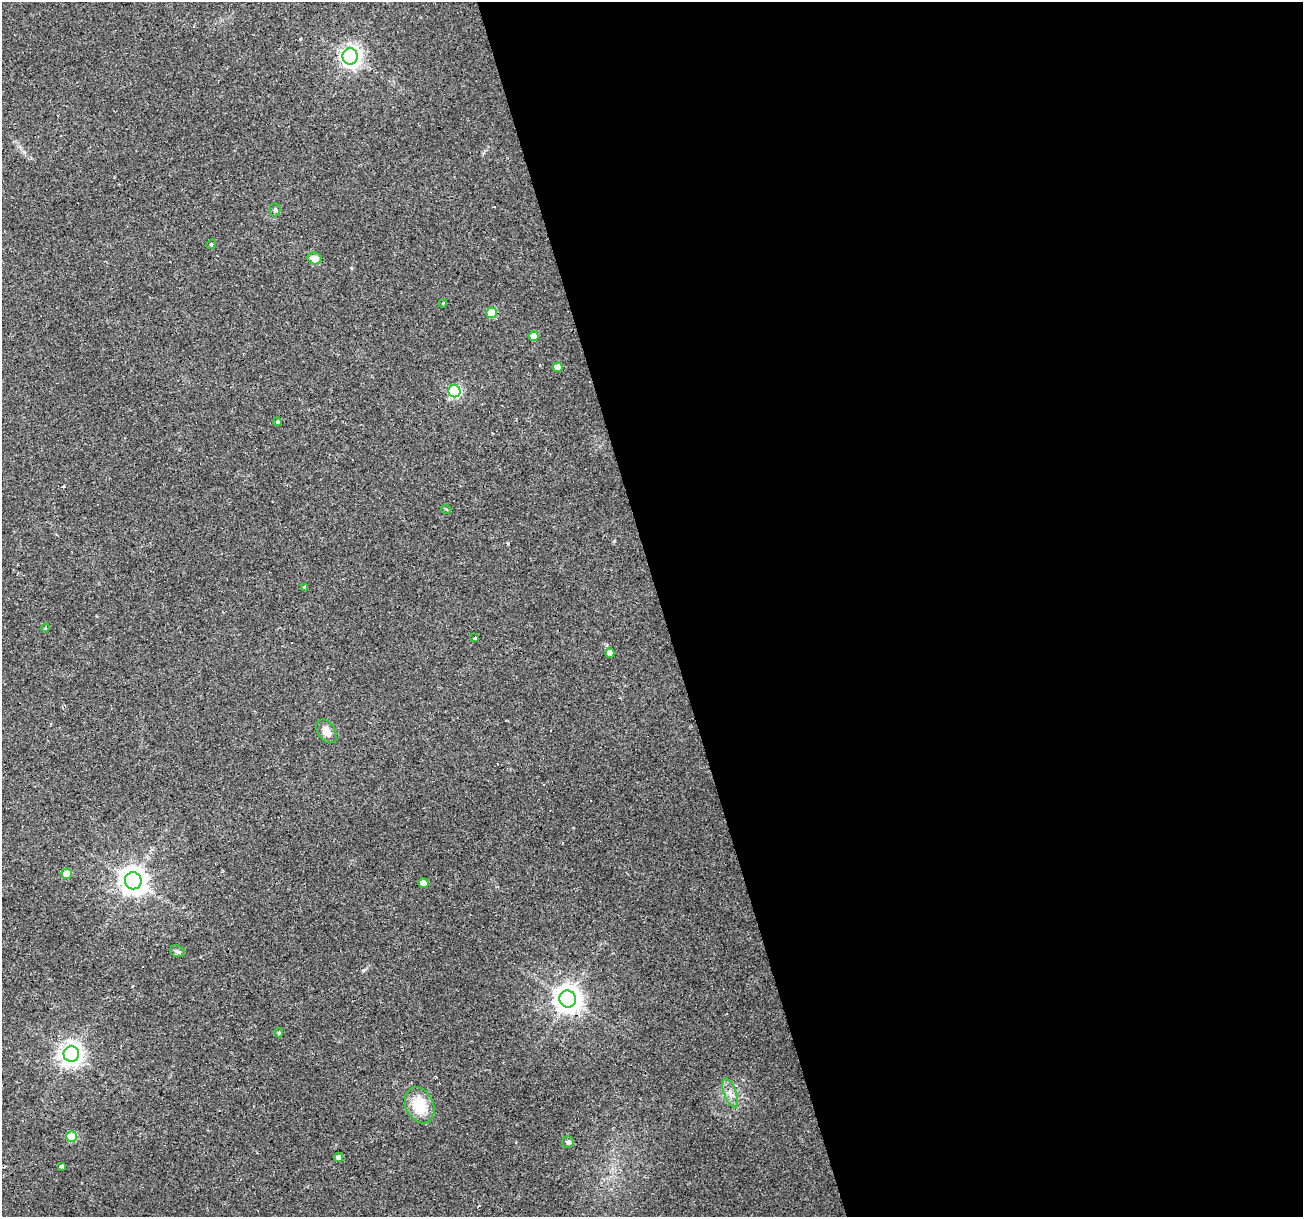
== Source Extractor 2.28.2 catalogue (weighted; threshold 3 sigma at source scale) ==
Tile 8 of 4 x 4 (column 4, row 2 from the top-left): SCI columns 3904-5204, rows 2480-3694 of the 5204 x 5007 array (HDU 1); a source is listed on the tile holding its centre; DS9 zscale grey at full resolution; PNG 1305 x 1219 px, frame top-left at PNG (2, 2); each listed source drawn as its Kron ellipse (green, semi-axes under 4 px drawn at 4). Shown black and unused: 49% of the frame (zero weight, under 2 of 3 exposures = <1% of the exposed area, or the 3 px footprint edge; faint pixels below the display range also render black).
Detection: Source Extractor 2.28.2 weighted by HDU 2 'WHT'; one run over the whole footprint, this tile lists its part. Background 0.0333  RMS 0.0067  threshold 0.0302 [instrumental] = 3 sigma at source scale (4.5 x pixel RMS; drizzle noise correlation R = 1.50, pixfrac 1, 0.0396/0.0396 arcsec/px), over >= 5 px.
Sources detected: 32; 3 cosmic-ray / hot-pixel residue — neither listed nor drawn; the other 29 listed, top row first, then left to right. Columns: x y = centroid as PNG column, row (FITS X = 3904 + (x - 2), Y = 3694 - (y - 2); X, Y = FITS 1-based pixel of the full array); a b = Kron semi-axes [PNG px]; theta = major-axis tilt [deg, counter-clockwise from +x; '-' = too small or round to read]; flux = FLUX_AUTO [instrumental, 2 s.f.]
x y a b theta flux
350 56 8 7 - 370
275 210 7 5 90 1.2
211 244 5 4 - 0.8
314 258 7 6 - 8.6
443 303 4 3 - 0.57
491 313 5 5 - 24
534 336 5 4 - 7.6
558 367 5 4 - 7.3
454 391 6 6 - 80
278 422 4 3 - 0.77
446 509 5 3 - 0.53
304 587 4 3 - 1.6
45 628 4 3 - 0.54
475 638 3 3 - 4.4
610 653 4 4 - 4.8
327 731 13 8 -55 5.8
67 874 5 5 - 9.5
133 881 8 8 - 750
423 883 5 4 - 5
177 951 7 5 -17 1.5
568 999 8 8 - 720
279 1033 5 4 - 0.9
71 1054 8 7 - 490
730 1093 15 6 -70 4.1
420 1105 19 14 -65 20
71 1137 5 5 - 20
568 1142 6 6 - 1.6
338 1157 4 4 - 2.9
62 1166 4 3 - 1.3
Overlapping masked pixels (flux is a lower limit): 2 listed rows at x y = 133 881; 71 1054
Unlisted compact peaks at least as high as the median listed source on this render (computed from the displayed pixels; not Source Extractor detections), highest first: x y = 508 543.